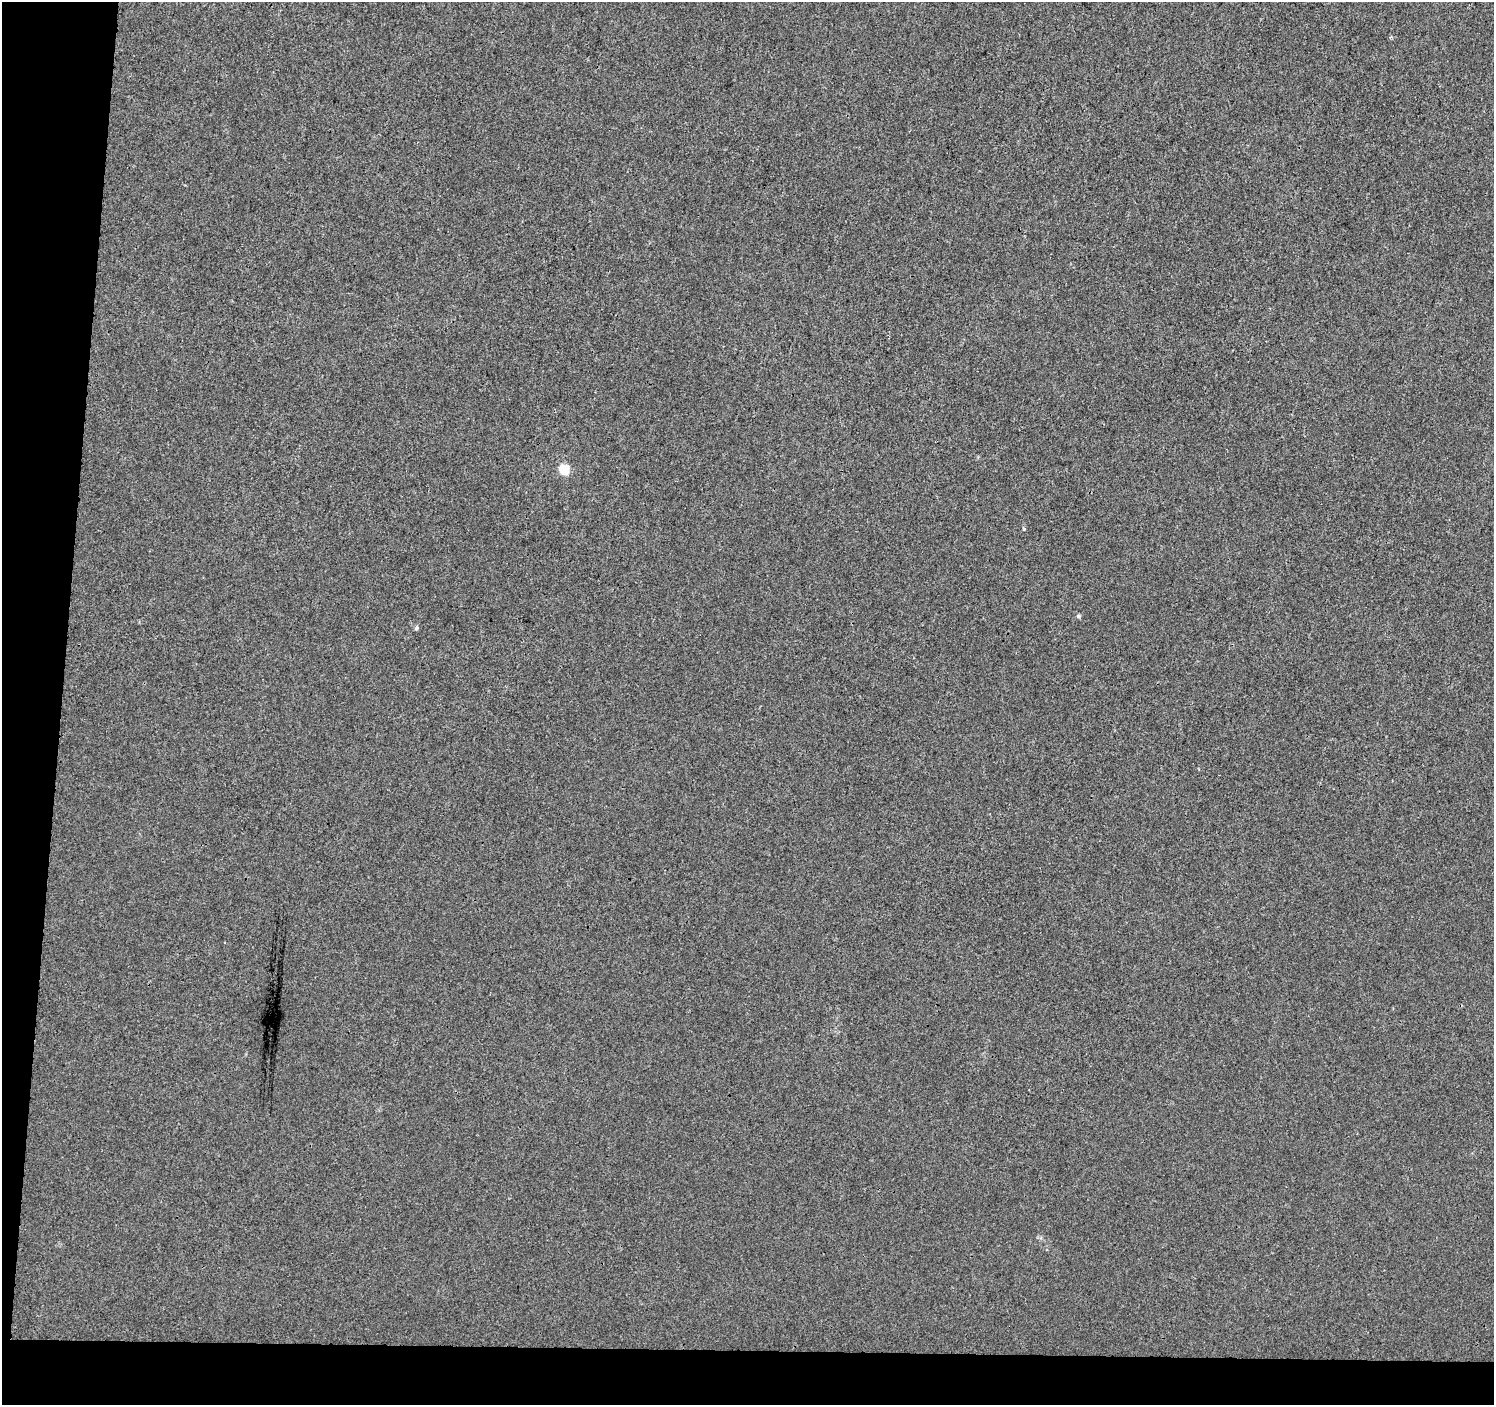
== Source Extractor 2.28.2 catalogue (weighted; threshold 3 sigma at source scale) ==
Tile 7 of 3 x 3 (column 1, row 3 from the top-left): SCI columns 9-1500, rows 283-1685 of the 4483 x 4719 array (HDU 1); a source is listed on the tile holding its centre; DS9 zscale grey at full resolution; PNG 1496 x 1407 px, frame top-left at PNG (2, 2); no overlay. Shown black and unused: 8% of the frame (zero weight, under 3 of 4 exposures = <1% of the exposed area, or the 3 px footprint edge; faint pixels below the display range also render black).
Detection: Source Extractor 2.28.2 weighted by HDU 2 'WHT'; one run over the whole footprint, this tile lists its part. Background 0.00165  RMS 0.0029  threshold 0.0132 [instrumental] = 3 sigma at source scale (4.5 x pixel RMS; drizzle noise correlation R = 1.50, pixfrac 1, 0.0396/0.0396 arcsec/px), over >= 5 px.
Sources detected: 3; all 3 listed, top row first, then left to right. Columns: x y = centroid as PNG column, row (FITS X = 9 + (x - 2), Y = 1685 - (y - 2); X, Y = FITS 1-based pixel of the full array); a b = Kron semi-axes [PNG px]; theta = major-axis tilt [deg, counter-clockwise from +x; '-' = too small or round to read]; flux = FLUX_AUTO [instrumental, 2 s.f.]
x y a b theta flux
564 469 5 5 - 20
1078 616 5 5 - 0.42
416 628 6 5 - 0.51